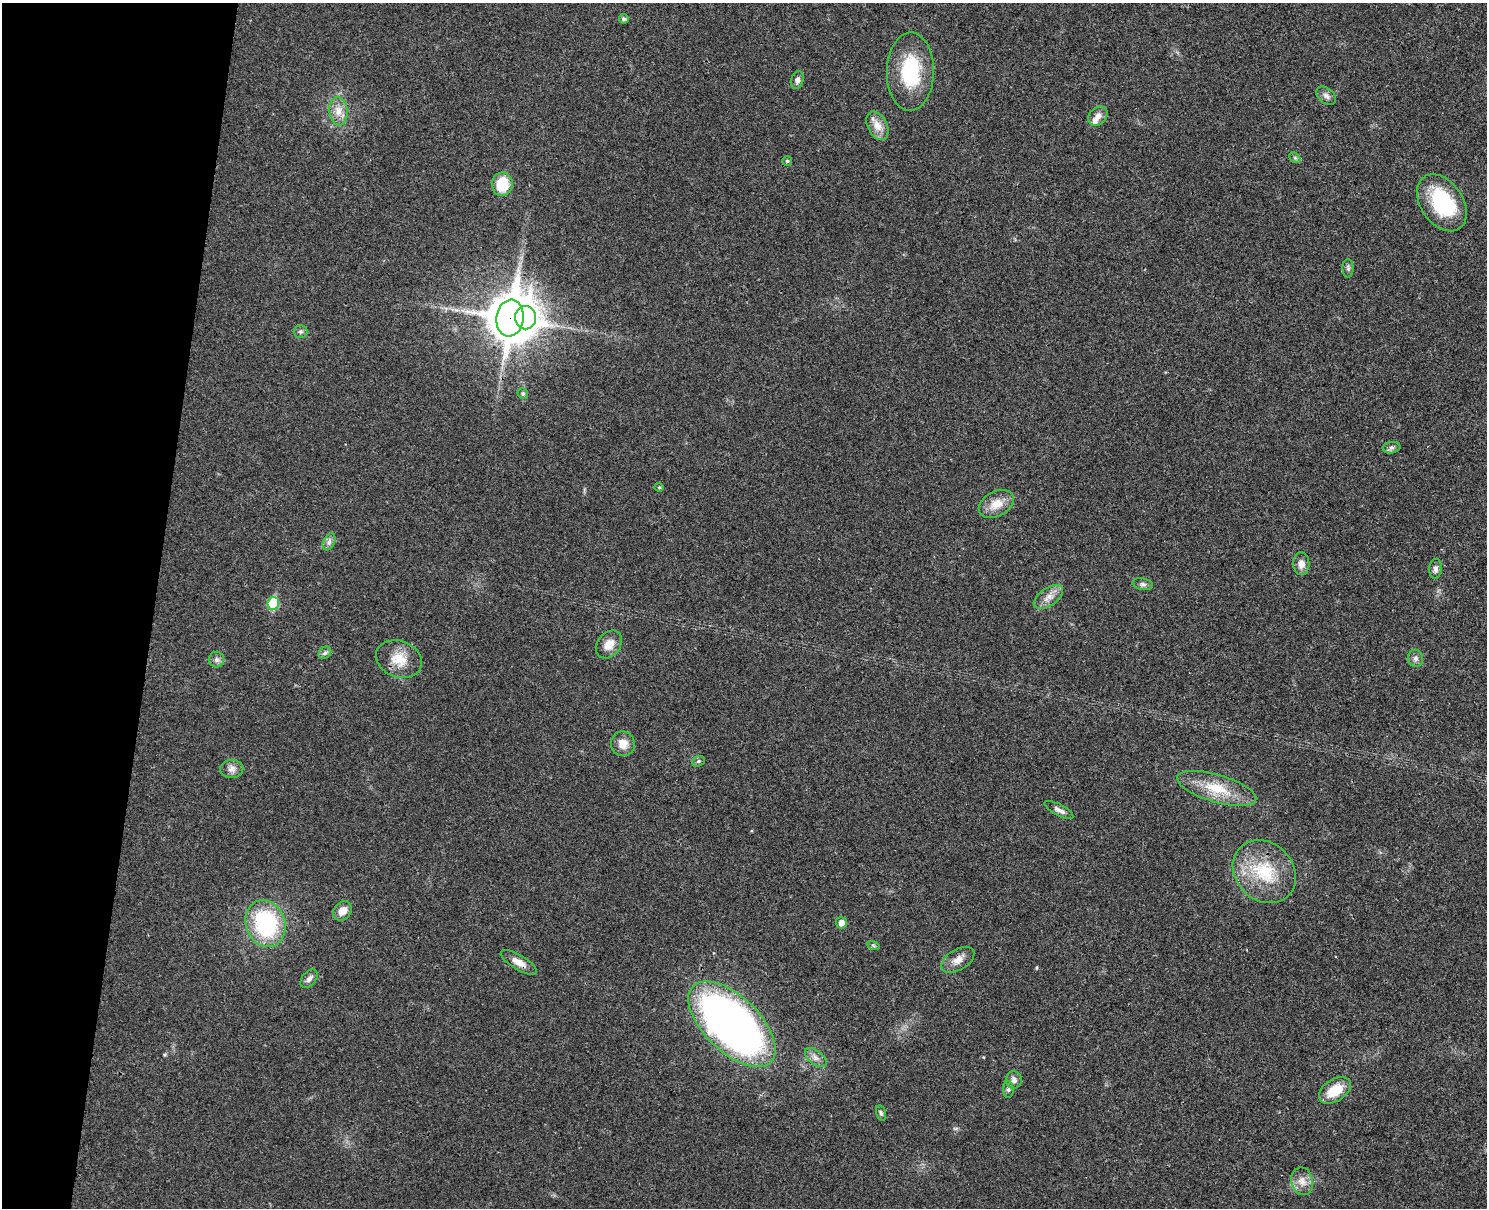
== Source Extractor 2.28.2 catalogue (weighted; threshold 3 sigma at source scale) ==
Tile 7 of 3 x 4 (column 1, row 3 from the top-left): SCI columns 173-1657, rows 1223-2428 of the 4917 x 4852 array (HDU 1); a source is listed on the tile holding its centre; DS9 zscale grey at full resolution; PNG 1489 x 1210 px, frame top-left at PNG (2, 3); each listed source drawn as its Kron ellipse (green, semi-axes under 4 px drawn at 4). Shown black and unused: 10% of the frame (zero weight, under 3 of 4 exposures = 6% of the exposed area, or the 3 px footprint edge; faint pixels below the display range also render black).
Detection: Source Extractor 2.28.2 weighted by HDU 2 'WHT'; one run over the whole footprint, this tile lists its part. Background 0.0314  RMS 0.0048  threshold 0.0215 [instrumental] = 3 sigma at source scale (4.5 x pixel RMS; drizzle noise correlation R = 1.50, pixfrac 1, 0.05/0.05 arcsec/px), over >= 5 px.
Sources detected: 51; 1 inside a brighter listed object's ellipse — not listed separately; the other 50 listed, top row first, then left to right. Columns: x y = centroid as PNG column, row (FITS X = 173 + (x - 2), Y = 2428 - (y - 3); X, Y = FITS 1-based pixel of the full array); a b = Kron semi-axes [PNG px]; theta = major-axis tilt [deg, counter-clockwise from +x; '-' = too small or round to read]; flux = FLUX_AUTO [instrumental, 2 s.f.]
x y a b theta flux
624 19 4 4 - 1.1
910 72 39 23 89 31
797 80 9 6 73 1.9
1326 96 11 7 -40 2
338 111 14 9 -84 4.8
1098 116 11 8 46 3.1
877 126 15 9 -62 5.3
1295 158 6 4 -44 0.84
787 161 5 5 - 0.7
502 184 12 10 87 14
1442 203 31 21 -55 36
1348 268 9 5 -90 1.2
510 318 18 13 82 1400
526 318 12 10 -82 330
301 331 7 6 - 1.2
523 394 5 5 - 0.93
1391 448 9 5 7 1.2
659 487 4 4 - 0.52
996 504 19 12 28 7.3
329 542 9 5 65 1.7
1301 564 11 8 -88 3.6
1435 569 10 6 85 1.9
1143 584 10 6 -11 1.5
1048 597 17 9 34 4.3
273 603 6 6 - 22
609 644 15 11 53 5.7
325 653 7 5 44 1.1
1416 658 8 7 - 1.9
399 659 24 18 -21 10
216 660 8 8 - 1.7
623 744 12 12 - 4.9
698 761 7 5 21 0.91
232 769 11 9 4 2.7
1217 788 41 14 -16 16
1059 810 16 5 -28 2.3
1264 872 34 28 -45 26
342 911 10 8 47 4.7
841 923 5 5 - 3.7
266 924 24 19 -70 48
873 945 6 4 -20 0.74
958 960 18 10 31 4.4
519 962 20 7 -31 4.6
309 979 11 6 51 2
732 1024 54 27 -44 280
816 1058 13 7 -38 2.6
1014 1080 8 8 - 2.3
1008 1089 8 5 -88 1.2
1335 1090 18 11 33 11
881 1113 8 5 -74 1
1302 1181 14 11 -78 4.4
Overlapping masked pixels (flux is a lower limit): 2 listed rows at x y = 510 318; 519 962